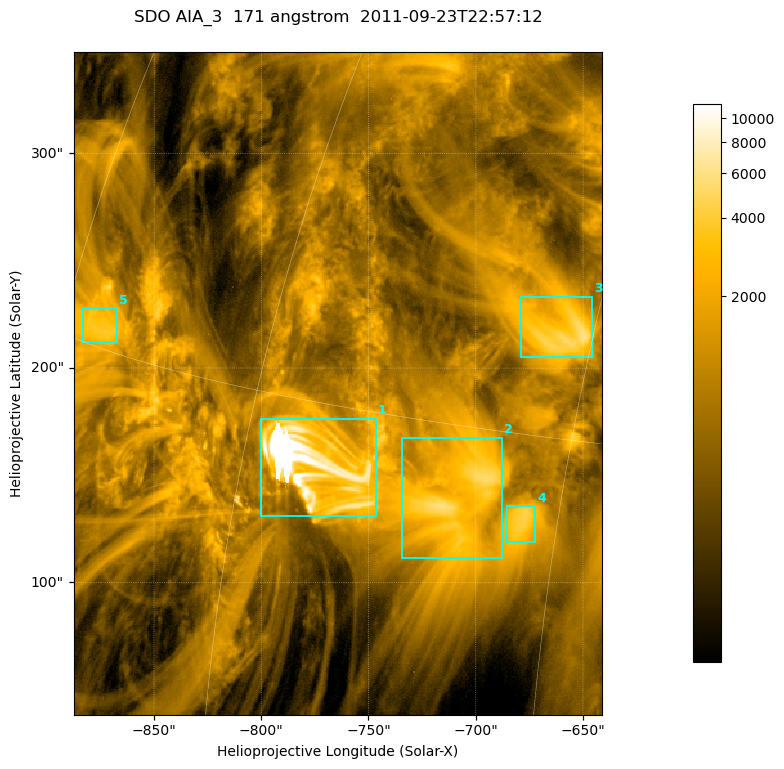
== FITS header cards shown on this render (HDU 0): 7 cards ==
TELESCOP= 'SDO     '           /
INSTRUME= 'AIA_3   '           /
WAVELNTH=                  171 /
WAVEUNIT= 'angstrom'           /
DATE-OBS= '2011-09-23T22:57:12.34' /
CTYPE1  = 'HPLN-TAN'           /
CTYPE2  = 'HPLT-TAN'           /

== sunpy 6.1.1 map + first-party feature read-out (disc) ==
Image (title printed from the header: SDO AIA_3  171 angstrom  2011-09-23T22:57:12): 411 x 515 px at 0.599 arcsec/px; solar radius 957 arcsec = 1596 px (partial field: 2.6% of the solar disc is inside the frame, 100% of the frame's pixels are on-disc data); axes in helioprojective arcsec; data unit not stated in the header (colour bar unlabelled)
Pointing: header CRPIX1/2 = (2051.64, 2049.57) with CRVAL1/2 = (0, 0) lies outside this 411 x 515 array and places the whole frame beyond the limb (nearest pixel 1.41 R_sun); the SolarSoft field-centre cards XCEN/YCEN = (-764.3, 192.8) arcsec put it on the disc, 1312 arcsec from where CRPIX/CRVAL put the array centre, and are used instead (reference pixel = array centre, CRVAL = XCEN/YCEN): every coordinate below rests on XCEN/YCEN
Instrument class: DISC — disc imager (sunpy class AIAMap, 171 A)
Bright regions (active regions / flare kernels): reference = the on-disc median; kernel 3 px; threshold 5 sigma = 2296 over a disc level ~712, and >= 1.15x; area >= 211 px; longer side >= 5 px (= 3 arcsec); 5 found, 5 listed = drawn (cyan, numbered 1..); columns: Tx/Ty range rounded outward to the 2 arcsec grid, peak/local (2 s.f.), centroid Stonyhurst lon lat
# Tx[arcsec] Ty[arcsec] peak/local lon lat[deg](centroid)
1 -800..-746 130..178 23 -56 +13
2 -736..-688 110..168 8.2 -49 +13
3 -680..-646 204..234 8.3 -46 +18
4 -686..-672 118..136 6.3 -47 +13
5 -884..-866 212..228 5.4 -72 +16